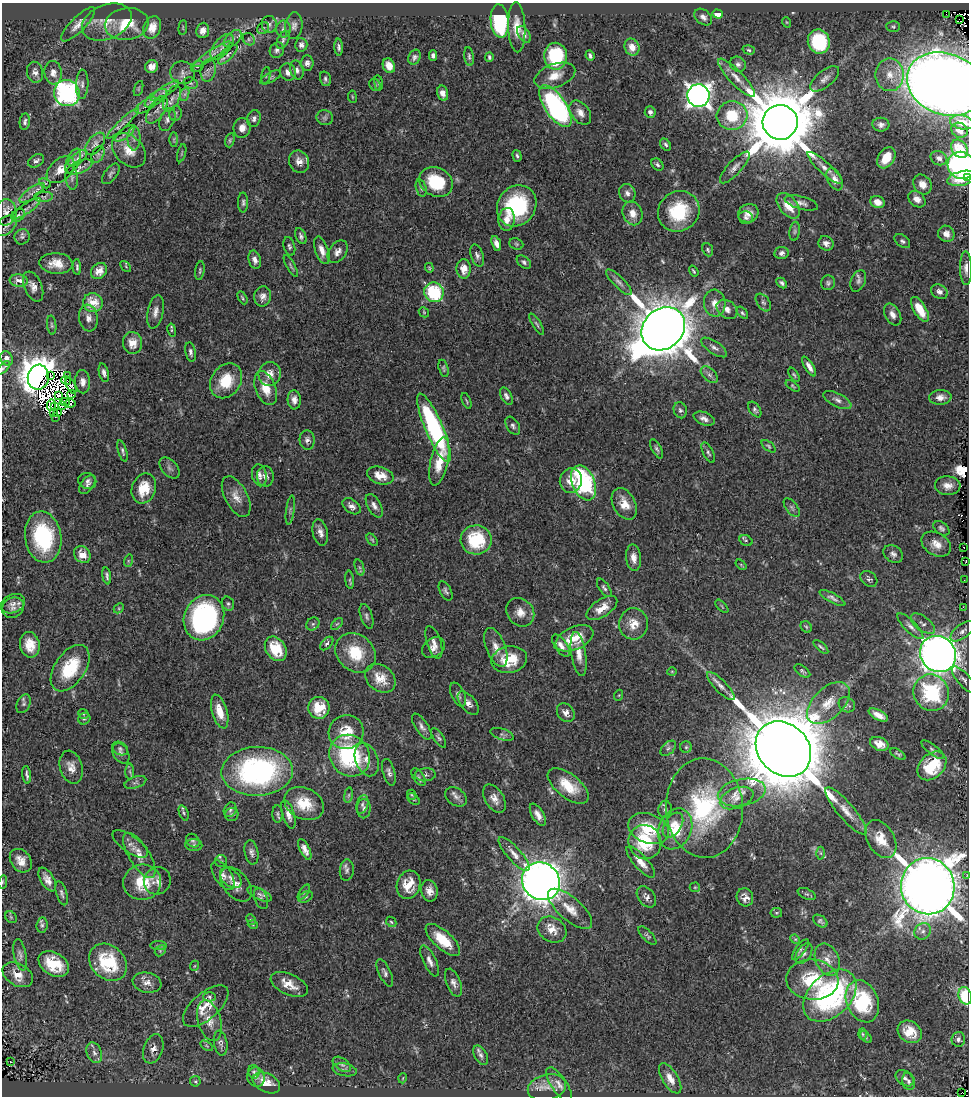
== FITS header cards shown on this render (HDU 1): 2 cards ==
NAXIS1  =                  967
NAXIS2  =                 1094

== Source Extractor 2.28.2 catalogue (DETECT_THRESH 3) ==
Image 967 x 1094 px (HDU 1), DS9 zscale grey, 1 PNG px = 1 image px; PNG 971 x 1098 px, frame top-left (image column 1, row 1094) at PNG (2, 3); each listed source drawn as its Kron ellipse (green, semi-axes under 4 px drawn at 4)
Background 0.559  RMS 0.022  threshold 0.0651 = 3 sigma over >= 5 px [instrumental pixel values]
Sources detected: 472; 14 with non-positive FLUX_AUTO (blend fragments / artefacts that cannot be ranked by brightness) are neither listed nor drawn; the other 458 listed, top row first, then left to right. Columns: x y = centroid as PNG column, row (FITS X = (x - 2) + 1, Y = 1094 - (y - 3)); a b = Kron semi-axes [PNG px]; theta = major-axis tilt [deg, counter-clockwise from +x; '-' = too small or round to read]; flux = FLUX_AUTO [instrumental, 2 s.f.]
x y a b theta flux
718 14 5 4 - 20
946 14 2 2 - 1900
703 17 10 7 -40 6.8
959 19 2 2 - 7.3
500 21 17 9 -84 150
107 22 26 17 23 30
786 22 5 3 - 1.2
78 24 23 7 45 12
127 24 22 16 8 45
269 24 8 7 - 5.3
294 26 13 8 83 7.7
152 27 11 8 68 20
517 27 25 8 -88 21
893 27 7 5 -1 2.6
183 28 7 3 85 1.5
263 28 6 5 - 2.7
283 29 8 7 - 5.3
203 30 8 6 84 11
524 34 9 5 -58 5.7
233 39 10 6 44 5.8
249 39 7 5 -48 3.3
283 40 10 5 63 4
819 42 12 11 - 110
301 45 6 6 - 6
222 47 15 8 49 8
339 47 8 4 -88 3.5
632 47 8 7 - 15
277 50 8 7 - 4.6
749 50 6 4 -18 2.3
212 54 22 4 34 9.5
228 55 13 5 45 5.3
590 55 5 3 - 3.7
433 56 5 4 - 4.1
556 56 13 11 -88 87
415 57 8 5 63 4.6
469 57 9 4 -81 3.1
489 57 5 3 - 2.4
307 63 7 6 - 7
738 64 8 7 - 5.1
197 66 7 5 27 2.8
389 66 7 6 - 13
152 67 7 6 - 11
208 70 11 7 78 6.4
297 70 9 6 -75 6.2
35 72 10 8 -76 7.6
288 72 9 8 - 9.8
53 73 12 8 -83 9.5
182 73 12 11 - 9.7
266 75 8 4 78 2.4
890 75 16 14 -90 25
555 76 21 11 20 22
270 77 11 5 28 3.3
737 78 25 7 -46 16
325 79 7 5 -74 3.3
825 79 17 8 39 9.6
191 83 7 5 -23 3.1
378 83 8 4 -82 2.5
82 84 14 6 88 6.3
945 84 39 30 -21 2700
375 85 6 5 - 2.3
138 89 8 3 71 1.9
165 91 16 5 34 7.1
67 93 13 12 - 290
443 93 8 5 -76 8.2
185 94 7 4 71 3.5
698 96 11 11 - 950
352 97 6 3 -82 1.4
156 98 13 6 37 6.9
172 98 14 7 64 8.3
146 105 12 5 34 6.1
555 106 24 10 -56 330
157 110 16 7 58 8.2
650 112 6 5 - 4.3
175 113 7 6 - 3.3
580 113 13 9 -53 11
732 116 15 14 - 57
325 118 8 7 - 4.3
167 119 12 7 67 6.6
254 119 8 6 75 5.2
25 122 8 5 83 4.2
780 122 17 17 - 14000
962 122 12 7 -11 26
123 123 22 4 44 7.8
881 125 8 7 - 6.2
242 128 10 8 80 12
959 130 8 7 - 11
125 133 11 5 39 4.6
134 138 12 6 90 7.2
174 139 7 4 90 2
230 140 7 4 73 2.6
95 144 13 7 51 6.9
666 145 7 4 -55 3.1
960 149 10 7 -54 33
129 150 19 14 -45 26
182 153 9 3 75 1.9
98 154 9 5 64 3.5
517 156 6 3 -73 2.7
78 158 11 5 36 5.2
886 158 11 8 57 26
939 158 8 7 - 7.1
36 161 8 6 31 4.5
73 161 13 6 65 5.2
299 162 11 10 - 14
657 164 7 5 -47 3.2
961 165 14 13 - 220
80 167 13 6 22 5.4
735 167 20 7 47 9.8
825 168 23 6 -42 11
60 170 16 10 43 16
111 174 12 6 52 4.2
968 177 3 2 - 4.7
72 178 12 6 -84 4.5
962 178 15 7 13 21
835 179 12 7 -64 10
436 182 17 14 -28 70
45 183 6 4 -29 2.3
922 184 10 8 -54 13
421 188 9 5 -74 3.7
32 193 15 5 36 7.3
627 193 9 8 - 7.1
43 197 9 5 4 3.4
917 199 9 7 -39 11
243 202 10 5 90 3.8
878 202 7 6 - 11
801 203 17 6 -15 7.2
517 206 21 19 54 120
788 206 15 9 -50 23
26 208 17 5 35 7.2
679 211 21 19 37 83
6 212 13 10 84 9.6
633 213 12 9 -67 15
748 213 10 9 - 12
18 215 7 5 44 3.6
746 218 7 6 - 4
507 219 11 8 84 12
6 226 12 8 44 6.3
795 231 10 5 83 3.5
946 234 8 8 - 9.3
301 236 8 5 -66 4.2
22 237 8 7 - 4.3
902 241 9 5 -37 3.7
496 243 8 4 -71 7.4
826 243 8 7 - 7
516 244 7 5 -22 2.5
289 246 9 5 -74 3.7
322 250 14 6 -71 13
708 250 7 5 -67 2.7
338 252 12 8 52 9.2
781 253 7 6 - 5.8
477 255 11 6 -70 5.2
255 260 9 6 -76 6.9
524 262 8 5 -39 3.6
56 263 16 10 -3 20
126 266 6 3 -46 1.4
291 266 12 3 -61 2.8
77 267 8 3 -87 2.7
429 268 5 3 - 1.6
966 268 17 6 -89 8.7
464 269 10 7 -88 16
99 271 9 7 46 13
200 271 9 4 82 2.8
694 271 6 3 -56 1.9
19 281 9 6 -7 12
858 281 11 7 67 5.7
619 282 17 5 -45 6.9
782 283 6 4 -45 3.9
828 283 7 7 - 3.7
33 286 16 9 -68 11
434 292 10 9 - 94
939 292 9 6 -31 6.7
263 296 10 8 80 8.4
242 298 7 3 -61 1.9
763 302 10 6 -55 4.3
93 303 10 9 - 30
715 303 13 11 -87 13
727 309 11 8 -39 9.6
920 309 14 6 -59 26
155 312 17 7 78 9.7
424 312 6 4 -48 1.9
742 313 7 4 -45 2.7
893 314 12 7 -60 9
88 318 13 9 -81 10
537 324 12 3 -59 3.2
52 325 9 4 -84 3
663 329 23 20 44 6700
172 330 7 3 -80 1.6
132 343 11 9 -87 20
714 347 15 6 -34 6.5
191 352 10 5 -80 4.7
7 358 7 6 - 8.7
809 366 11 4 -59 8.2
3 368 8 4 48 2.4
444 368 9 4 -74 2.6
104 373 9 5 -76 5.1
270 374 12 11 - 14
709 375 10 6 -44 5.9
794 375 8 4 -56 2.5
50 376 3 2 - 1.2
67 376 4 2 - 1.1
38 377 12 10 81 2800
66 380 5 2 - 2.4
226 381 18 14 54 48
83 382 11 7 -87 8.9
71 386 8 4 -63 1.9
793 386 8 4 -37 2
266 388 18 10 -69 24
71 394 4 2 - 0.81
59 395 3 2 - 3
506 396 9 5 -63 4.7
940 397 11 7 4 9
294 400 9 6 -86 8.6
837 400 15 6 -26 7.7
466 401 8 2 -68 1.8
65 402 5 3 - 0.35
69 404 6 3 10 0.63
51 405 6 3 86 0.46
62 405 3 2 - 0.75
55 407 4 2 - 0.22
680 410 8 6 -70 3.8
755 410 9 5 -56 3.5
53 412 3 2 - 2
58 412 3 2 - 1.9
55 417 2 2 - 4.8
704 419 11 6 -22 7.1
513 426 10 6 -57 4.4
434 428 37 9 -67 240
307 440 9 7 -86 5.9
768 446 8 4 -39 2.5
656 449 10 4 -63 3.6
122 451 11 4 -74 3.4
708 452 11 5 -64 4
439 462 24 9 78 34
169 468 12 7 -50 5.9
259 475 11 7 -79 7.6
380 475 14 8 -18 19
265 476 10 8 -88 6.3
571 480 12 11 - 21
87 481 9 8 - 5.2
584 483 18 11 -67 170
87 485 10 6 53 5.3
948 486 13 9 -2 11
144 488 15 12 70 37
236 497 22 11 -62 17
624 504 17 11 -61 23
351 506 10 6 -37 7.4
374 506 13 6 -62 7.7
792 508 11 5 -52 4.3
290 510 15 3 83 3.3
941 528 9 6 -38 4.3
320 532 13 7 -76 9.1
43 537 26 18 -81 120
372 540 7 4 -53 2.2
476 540 15 14 - 82
746 540 7 5 -29 2.6
936 544 16 11 -29 16
963 548 3 2 - 20
893 554 10 8 -38 6.4
82 555 9 7 -48 18
633 558 13 7 -83 11
128 561 6 4 72 1.8
966 562 3 2 - 3.1
741 565 6 3 -38 1.6
360 567 8 4 -71 2.7
107 576 8 3 -80 3.6
869 579 9 7 -40 4
350 580 9 4 -84 2.9
964 580 3 2 - 1.4
604 588 10 5 -56 3.9
446 591 10 5 -61 4
832 598 14 5 -29 5.6
13 604 12 9 24 8.8
228 604 7 5 -73 3.2
722 606 8 3 -45 1.7
963 607 2 2 - 11
13 608 11 10 - 8.7
119 608 5 4 - 2
602 608 17 8 33 19
520 612 15 13 -48 16
366 616 13 6 -72 4.7
204 618 23 19 65 290
313 624 7 6 - 3.5
337 624 7 4 43 2.6
633 624 15 14 - 23
923 624 14 7 -37 6.5
910 626 17 5 -45 7.4
806 627 6 5 - 2.4
963 631 14 7 37 7.6
574 638 20 11 24 41
434 642 17 7 -72 8.3
327 643 8 5 46 3.9
30 645 13 10 -79 24
561 646 12 6 -55 9.2
496 647 20 9 -69 17
821 647 9 3 -42 2.4
433 648 12 9 36 9.8
276 649 13 9 -56 43
355 653 22 18 -41 55
579 654 22 7 -81 16
938 654 19 17 -46 1600
509 660 18 13 11 49
70 668 26 15 56 71
672 671 5 3 - 1.3
802 671 9 5 -37 2.9
380 678 17 12 -39 30
964 680 16 6 -48 6
721 686 19 6 -45 9.6
931 693 18 17 - 130
458 695 13 6 -66 5.6
619 695 5 3 - 1.3
468 703 14 7 -51 8.7
828 703 26 15 44 33
24 704 10 6 65 4.2
847 705 8 7 - 3.8
319 708 11 10 - 43
220 712 17 7 -74 23
566 713 10 8 -52 8.6
83 714 5 4 - 1.9
878 715 10 5 -27 11
84 719 6 5 - 2.9
422 727 15 6 -57 7
346 732 17 17 - 40
502 734 12 5 -17 4.3
439 738 11 5 -56 3.5
879 744 9 6 -25 13
686 747 5 5 - 2.6
120 748 8 6 -31 3.4
668 748 9 5 44 4.1
783 749 30 25 -45 12000
933 750 14 5 -38 4.3
121 753 11 7 -59 5.5
898 754 9 3 -31 2.5
350 756 22 19 -51 160
367 760 17 11 -68 14
932 766 16 12 44 71
71 767 17 11 -73 14
257 771 36 24 2 320
130 772 8 4 -89 3
389 772 14 6 -74 5.9
27 775 9 3 -83 3.7
425 775 10 6 3 5.7
419 777 10 5 -56 4.2
135 782 11 5 18 4.4
568 786 24 12 -38 40
742 792 24 13 11 24
348 795 8 4 81 2.4
412 795 5 3 - 1.3
456 797 12 8 -34 7.7
737 798 17 10 21 15
413 799 7 5 -43 2.4
494 799 16 9 -57 13
304 804 20 15 -26 41
362 804 9 5 73 4.4
704 808 50 38 -88 190
364 809 9 7 89 5.1
230 810 7 6 - 3.4
665 810 8 7 - 4.5
846 811 30 8 -49 20
184 813 8 4 -69 2.9
232 814 6 6 - 3.3
278 814 9 5 -89 3.2
288 814 15 6 -72 10
538 815 12 6 -60 9.9
673 825 14 8 57 17
649 829 21 14 -21 56
675 829 21 16 67 46
881 839 21 13 -60 29
193 841 7 6 - 3
645 842 17 16 - 73
130 844 20 8 -35 11
194 845 8 6 -2 3.7
305 849 11 5 -65 8.7
251 852 12 6 -79 6.1
821 853 6 4 -89 2.3
514 854 22 7 -48 13
139 855 26 10 -58 20
21 861 13 10 -52 15
221 861 6 6 - 2.8
641 862 20 7 -49 17
347 870 11 7 84 5.4
223 875 17 8 -58 9.8
967 875 3 3 - 2
231 878 12 8 -41 8.5
47 880 13 6 -59 11
157 881 14 13 - 10
541 881 20 18 -44 1900
3 882 7 3 81 1.6
142 882 19 17 12 51
236 884 20 12 -50 15
408 885 14 11 73 32
928 886 28 26 -77 3700
695 887 5 5 - 1.7
429 891 11 8 -78 11
304 892 9 4 55 2.7
62 893 12 5 -74 4.5
259 894 13 5 -25 5.6
807 894 9 5 -25 3.2
306 897 8 5 27 2.8
646 897 12 8 -52 6.8
745 897 9 8 - 8.2
261 899 11 6 -69 4.9
570 909 27 11 -41 24
776 913 6 5 - 1.9
11 917 6 5 - 2.5
251 920 5 4 - 2.3
820 921 8 5 -35 3.4
391 922 6 4 -44 2.2
42 925 8 5 83 3.7
253 925 5 3 - 1.2
552 930 15 12 -31 19
923 931 9 7 43 6.6
647 936 12 5 -46 3.3
795 939 5 4 - 1.6
443 940 21 9 -42 41
159 946 8 4 0 3.1
800 950 12 5 53 3.8
160 951 6 4 46 2.4
804 954 11 7 56 6.3
20 955 16 6 -79 6.5
827 959 17 11 -66 16
430 961 17 6 -64 9.6
108 962 21 16 -43 85
54 964 16 11 -31 47
194 966 5 3 - 1.3
385 973 15 6 -65 5.6
18 975 16 11 -30 18
812 980 26 20 -5 72
147 983 14 10 -12 13
453 983 15 7 -68 8
289 985 20 10 -24 19
830 996 31 21 43 270
965 996 9 6 -73 61
209 997 6 4 -1 2.9
862 1001 22 16 -67 110
206 1006 28 13 41 29
209 1021 21 11 -74 19
910 1032 13 10 -37 29
862 1034 6 4 -88 2
866 1037 7 4 -46 2.3
958 1039 7 6 - 6.3
221 1043 12 6 -80 5.3
207 1046 7 4 -32 2
153 1049 15 9 70 10
94 1053 11 7 -67 7.6
481 1055 10 6 -60 5.6
10 1062 2 2 - 3
342 1064 10 6 -35 5.1
345 1070 12 6 -10 4.7
254 1072 7 5 -66 2.6
256 1077 10 8 -73 6.6
403 1078 5 3 - 1
670 1078 17 7 -59 14
905 1078 10 7 -36 6.1
195 1081 5 5 - 2.1
909 1081 8 6 -77 4.7
266 1083 15 9 -27 25
559 1084 20 7 -56 11
547 1087 19 13 13 18
961 1093 2 2 - 0.19
At the frame edge (FLAGS 8, measured only in part): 7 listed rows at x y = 945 84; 961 165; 968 177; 3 368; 967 875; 3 882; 965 996
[14 non-positive-flux detections neither listed nor drawn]